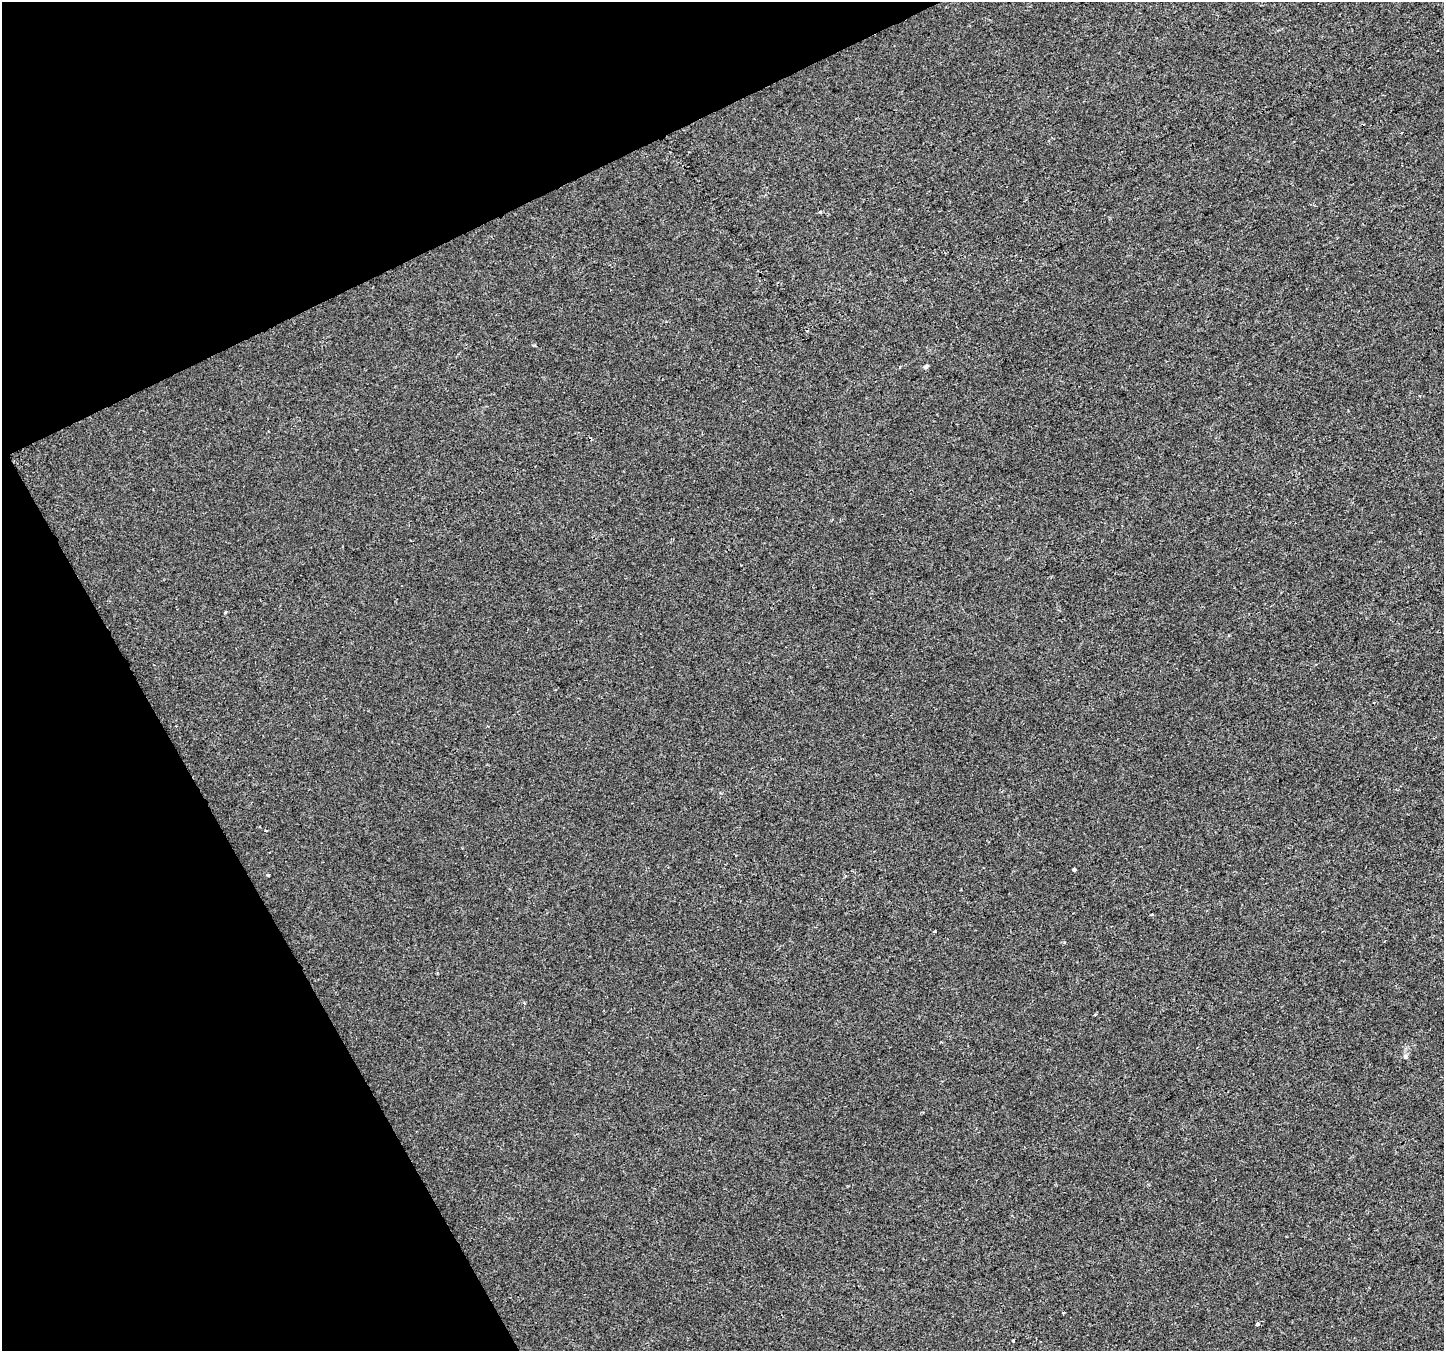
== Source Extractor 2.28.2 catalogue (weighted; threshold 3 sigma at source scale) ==
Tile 5 of 4 x 4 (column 1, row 2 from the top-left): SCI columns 1-1442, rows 2798-4146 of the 5772 x 5655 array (HDU 1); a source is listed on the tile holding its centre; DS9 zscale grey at full resolution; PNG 1446 x 1353 px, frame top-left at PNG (2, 2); no overlay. Shown black and unused: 23% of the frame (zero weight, under 2 of 3 exposures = <1% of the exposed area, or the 3 px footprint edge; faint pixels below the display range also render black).
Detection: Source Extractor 2.28.2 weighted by HDU 2 'WHT'; one run over the whole footprint, this tile lists its part. Background 2.47e-04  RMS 0.0042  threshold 0.019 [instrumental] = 3 sigma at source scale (4.5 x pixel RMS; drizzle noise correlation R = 1.50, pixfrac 1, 0.0396/0.0396 arcsec/px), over >= 5 px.
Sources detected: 11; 1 cosmic-ray / hot-pixel residue — not listed; the other 10 listed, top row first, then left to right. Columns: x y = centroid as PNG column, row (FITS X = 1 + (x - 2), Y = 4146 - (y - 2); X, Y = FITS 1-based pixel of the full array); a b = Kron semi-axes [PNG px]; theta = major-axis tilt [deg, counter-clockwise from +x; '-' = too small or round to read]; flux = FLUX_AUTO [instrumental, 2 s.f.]
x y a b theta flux
820 212 4 4 - 0.47
926 366 5 5 - 0.99
225 612 5 3 - 0.49
266 830 4 2 - 0.39
1074 869 4 3 - 3.4
268 875 3 3 - 0.54
1405 1056 6 4 -46 0.67
1063 1313 3 3 - 0.47
1257 1324 3 3 - 1.9
1013 1341 3 2 - 1.1